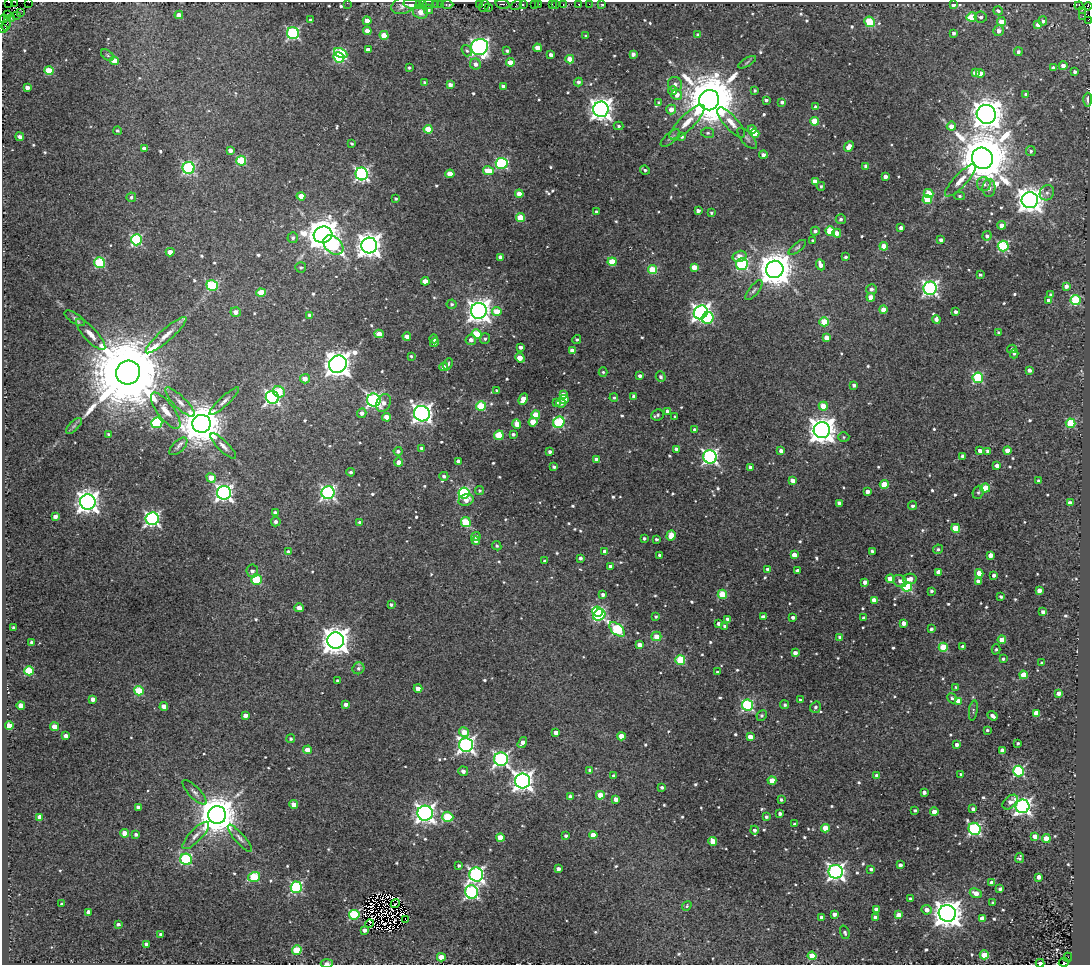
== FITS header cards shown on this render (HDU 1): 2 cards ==
NAXIS1  =                 1088
NAXIS2  =                  963

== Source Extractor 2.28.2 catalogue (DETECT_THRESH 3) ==
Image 1088 x 963 px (HDU 1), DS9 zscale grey, 1 PNG px = 1 image px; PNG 1092 x 967 px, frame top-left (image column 1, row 963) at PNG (2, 2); each listed source drawn as its Kron ellipse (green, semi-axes under 4 px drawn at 4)
Background 0.0953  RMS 0.018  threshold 0.0526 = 3 sigma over >= 5 px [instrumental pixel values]
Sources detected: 731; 20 with non-positive FLUX_AUTO (blend fragments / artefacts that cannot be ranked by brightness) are neither listed nor drawn; of the other 711, the 500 brightest by FLUX_AUTO listed and drawn (211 fainter detections omitted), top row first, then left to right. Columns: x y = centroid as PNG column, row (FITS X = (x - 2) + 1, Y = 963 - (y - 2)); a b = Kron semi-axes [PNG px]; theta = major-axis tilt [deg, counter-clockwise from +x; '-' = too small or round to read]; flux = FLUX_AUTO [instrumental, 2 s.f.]
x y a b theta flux
9 2 3 2 - 160
15 2 2 2 - 12
29 2 2 2 - 16
347 3 3 2 - 2.5
412 4 9 4 -10 30
423 4 3 2 - 3.2
428 4 6 3 10 12
436 4 2 2 - 2.9
440 4 2 2 - 7
502 4 7 3 -12 52
523 4 3 2 - 2.1
535 4 3 3 - 12
538 4 3 2 - 27
552 4 2 2 - 6.1
555 4 3 2 - 5.2
579 4 3 3 - 12
589 4 2 2 - 2.1
601 4 3 3 - 3.4
404 5 13 8 21 8.7
447 5 6 3 0 18
479 5 3 2 - 4.6
516 5 6 3 36 6.7
563 5 3 3 - 21
953 5 3 3 - 8.8
484 6 6 5 - 39
1079 6 4 3 - 51
1088 6 4 2 - 20
488 7 3 3 - 2.6
428 9 5 4 - 2.9
1082 10 2 2 - 60
998 11 5 4 - 3.9
420 12 7 6 - 13
20 13 3 2 - 7
8 15 3 3 - 17
179 15 4 4 - 12
17 16 4 2 - 11
1083 16 2 2 - 3.8
972 17 5 4 - 32
981 17 6 5 - 3.6
11 18 4 3 - 6.5
3 19 4 3 - 65
310 20 4 3 - 3.1
1088 20 2 2 - 2
367 21 4 4 - 12
1043 21 5 4 - 3.3
870 22 6 5 - 57
1001 22 4 4 - 22
6 23 7 2 73 29
1038 25 4 4 - 6.6
2 28 4 2 - 140
367 31 4 4 - 13
999 31 5 5 - 6.9
293 33 6 6 - 190
954 33 4 3 - 3.8
384 35 4 4 - 24
698 35 3 3 - 3.5
586 36 3 3 - 2
480 47 8 8 - 460
537 48 4 4 - 11
368 50 4 4 - 12
467 51 6 5 - 2.5
507 51 3 3 - 2.4
1018 52 4 4 - 3.5
341 53 7 4 -25 80
633 54 4 4 - 5.5
107 55 7 4 -37 2.1
551 55 4 4 - 6.7
339 57 5 5 - 85
570 59 4 4 - 21
114 61 4 4 - 26
510 62 4 4 - 20
747 62 10 3 30 2
475 64 5 5 - 6.1
1063 66 4 4 - 7.3
409 67 3 3 - 1.9
1053 68 4 3 - 6.8
49 71 4 4 - 43
1075 72 3 3 - 3.7
975 73 4 4 - 7.8
980 73 4 4 - 13
425 82 3 3 - 2.1
578 82 4 4 - 3.4
675 84 7 7 - 4.8
450 85 4 4 - 6.4
503 86 4 3 - 5
27 87 4 4 - 6.3
755 90 3 3 - 1.9
673 91 4 4 - 8.6
677 95 5 5 - 11
1026 95 4 4 - 6.1
709 100 10 10 - 9000
766 100 4 3 - 3.3
1088 100 7 3 88 4.7
782 102 4 3 - 3.4
659 103 4 3 - 2.5
816 107 4 4 - 5.4
601 109 8 7 - 890
671 109 5 5 - 11
986 114 10 9 - 2300
814 121 4 4 - 31
687 122 23 7 44 15
731 122 19 6 -48 12
619 126 5 4 - 2.3
951 126 4 4 - 10
428 129 4 4 - 30
752 130 4 4 - 9
117 131 4 4 - 2.1
708 133 6 5 - 2.4
755 133 4 4 - 22
20 137 4 3 - 5.9
682 137 4 3 - 1.9
670 138 12 5 42 3.2
747 138 13 6 -48 4
352 144 3 3 - 1.9
849 147 6 4 48 11
144 149 4 4 - 8.3
230 150 4 3 - 6.1
1031 151 5 5 - 2.5
763 155 4 4 - 5.3
982 158 11 10 - 8400
241 161 5 5 - 70
502 163 6 5 - 120
866 166 4 4 - 4.8
189 168 6 6 - 170
645 170 5 3 - 2.3
488 171 5 4 - 27
362 174 6 6 - 260
450 174 4 4 - 21
885 176 4 3 - 6.8
960 180 21 6 47 12
815 181 4 4 - 9.1
984 184 7 6 - 5.6
821 186 4 4 - 2.1
989 188 9 6 88 7
929 193 5 4 - 28
1047 193 8 7 - 4.4
519 194 4 4 - 15
301 196 4 4 - 16
960 196 5 4 - 1.9
131 197 5 4 - 2.6
396 199 3 3 - 1.9
927 200 4 4 - 46
1030 200 8 8 - 1300
698 211 4 3 - 5.1
596 212 3 3 - 2.2
711 213 3 3 - 2.1
520 218 4 4 - 39
841 219 5 5 - 3
1002 225 4 4 - 13
901 228 4 3 - 4.7
815 231 4 4 - 3.4
830 231 5 4 - 52
837 233 4 4 - 11
323 235 9 8 - 2600
987 236 5 4 - 4.4
293 238 5 5 - 3
137 240 5 5 - 140
941 240 4 3 - 3.8
813 241 3 3 - 3
333 245 11 8 -43 130
369 245 8 8 - 1200
884 246 4 4 - 23
1003 246 5 5 - 120
797 247 10 4 39 2.8
170 252 4 4 - 11
739 256 7 5 15 12
500 257 4 4 - 8.8
846 257 3 3 - 2.7
612 262 4 4 - 42
100 263 5 5 - 93
742 264 6 5 - 150
820 265 6 4 -66 9.6
301 267 5 5 - 2.3
694 267 4 4 - 14
775 269 9 8 - 2800
652 270 4 4 - 45
980 275 3 3 - 2.1
425 281 4 4 - 13
212 286 6 5 - 84
1066 286 4 4 - 7.1
930 288 6 6 - 330
871 289 5 5 - 5.1
754 290 12 5 51 3.5
261 293 4 4 - 32
1051 295 4 3 - 2.3
871 297 4 4 - 15
1049 300 4 4 - 9
1076 300 5 5 - 86
452 304 5 5 - 2.4
883 310 4 4 - 13
479 311 8 8 - 990
236 312 5 5 - 8.2
497 312 5 4 - 23
701 312 7 6 - 520
956 312 3 3 - 3.9
310 315 4 3 - 4.3
75 318 12 5 -33 3.3
708 318 6 5 - 73
936 319 4 4 - 5.1
824 322 5 4 - 37
998 332 3 3 - 2.4
91 334 20 6 -47 11
379 334 4 4 - 16
477 334 5 4 - 49
166 335 26 6 41 13
407 336 4 4 - 7.7
826 337 4 4 - 11
434 339 4 4 - 2.7
485 339 5 5 - 2.8
577 339 4 4 - 2
471 340 5 5 - 6
434 343 5 4 - 2.7
521 347 4 3 - 4.3
1012 349 5 4 - 2.5
572 351 4 4 - 14
1014 354 4 4 - 2.2
411 356 3 3 - 1.9
520 358 5 4 - 17
338 364 9 8 - 1500
448 364 6 4 64 2.4
444 367 4 4 - 8.8
1029 370 4 3 - 5.2
128 372 12 12 - 26000
603 372 5 4 - 2.1
640 376 4 4 - 4.1
661 377 5 5 - 3
978 378 5 5 - 97
305 379 5 4 - 12
854 385 4 3 - 4.2
497 391 3 3 - 2.2
279 392 6 5 - 43
563 395 4 3 - 9.1
634 396 4 4 - 4.9
272 397 7 6 - 300
614 398 4 4 - 2.2
523 399 6 4 66 22
564 399 5 4 - 27
374 400 7 6 - 300
224 401 20 4 43 6
180 402 20 6 -45 8.8
557 402 4 4 - 2.9
384 403 9 6 61 8.2
561 403 4 3 - 4.7
481 406 5 5 - 61
823 406 4 4 - 21
166 411 22 8 -52 15
667 411 3 3 - 2.7
362 413 5 4 - 5.3
422 414 8 7 - 640
536 415 4 4 - 24
658 415 6 5 - 2.6
387 417 4 4 - 18
675 417 3 3 - 1.9
533 422 4 4 - 23
559 422 6 5 - 99
157 423 5 5 - 120
1071 423 5 5 - 55
201 424 9 9 - 4700
517 424 4 4 - 17
74 426 10 4 45 3.2
695 430 4 4 - 5
822 430 8 8 - 1500
109 434 3 3 - 2.1
513 434 4 3 - 2.8
499 435 5 4 - 45
844 437 5 5 - 2
178 446 11 5 44 4
223 446 17 5 -45 6.3
421 448 4 4 - 3.4
677 449 4 4 - 5.6
1007 450 4 4 - 15
398 451 4 4 - 3.6
781 451 4 4 - 6.7
980 451 4 4 - 6.2
988 451 4 3 - 3.9
550 452 3 3 - 3
963 456 4 4 - 5.5
710 457 7 6 - 340
596 459 4 4 - 4.7
458 461 4 3 - 5.3
398 462 4 4 - 7.1
997 466 4 3 - 5.4
554 467 4 3 - 2.8
750 467 4 3 - 3.2
351 472 4 4 - 2.6
444 476 4 4 - 3.6
211 478 5 4 - 19
793 481 4 4 - 11
1039 481 3 3 - 3.9
884 484 4 4 - 34
985 488 5 4 - 36
480 491 4 4 - 2
867 491 4 3 - 7.8
978 492 7 5 70 2.5
224 493 7 7 - 430
328 493 6 6 - 290
464 493 5 5 - 130
466 500 7 5 18 8.6
88 502 7 7 - 960
839 503 4 4 - 8.9
1070 503 4 4 - 8.2
913 506 4 4 - 3.2
275 513 4 3 - 2.9
55 516 4 4 - 6.9
152 519 6 6 - 300
276 522 5 4 - 4.3
466 522 5 5 - 53
360 523 4 3 - 3.9
956 528 4 4 - 32
476 536 4 4 - 4
671 536 5 4 - 20
644 538 3 3 - 2.4
656 539 3 3 - 2.2
476 541 4 4 - 5.9
497 546 5 4 - 2.4
938 549 5 4 - 2.9
605 551 4 4 - 6.2
872 551 4 3 - 2.8
288 552 4 4 - 5.8
659 555 3 3 - 2.9
794 555 4 4 - 12
990 555 4 4 - 13
580 558 4 3 - 3.5
545 561 4 3 - 2.7
610 566 4 3 - 3.2
767 569 4 4 - 2.8
252 571 6 6 - 4.4
797 571 3 3 - 6.6
939 572 4 4 - 11
979 573 4 4 - 22
994 575 4 3 - 4.3
256 579 5 5 - 54
890 579 4 4 - 19
910 579 7 5 12 9.2
900 581 7 5 -34 5.3
978 581 4 3 - 6.7
865 582 4 4 - 5.9
907 587 5 5 - 110
1039 590 4 4 - 9.7
931 591 3 3 - 2.6
722 594 5 4 - 47
603 595 4 4 - 3.7
1001 597 3 3 - 2.6
874 600 4 4 - 10
391 605 3 3 - 2.8
299 608 5 4 - 8.4
598 612 5 5 - 97
1043 612 4 4 - 5.4
599 615 6 5 - 120
656 617 3 3 - 2.3
763 617 4 3 - 6.6
793 617 4 3 - 3.9
864 618 4 3 - 3.8
727 619 4 4 - 3.7
718 623 3 3 - 3.4
903 623 4 4 - 7.4
725 626 4 4 - 2.8
14 628 4 4 - 5.4
617 629 9 5 -41 110
931 629 4 3 - 3
656 636 5 5 - 13
840 637 4 3 - 4.5
336 640 8 8 - 1500
1002 640 4 4 - 19
31 642 3 3 - 2.6
640 645 4 4 - 10
943 647 4 4 - 52
963 647 4 4 - 5.6
996 649 5 4 - 2
795 653 4 4 - 6.6
1003 659 3 3 - 2.3
680 660 5 5 - 59
1042 663 4 3 - 3.3
358 668 6 5 - 3.5
29 671 5 4 - 61
717 672 3 3 - 2
1023 675 4 4 - 26
337 681 3 3 - 2
956 687 4 3 - 2
418 688 4 4 - 11
139 691 5 4 - 49
1059 693 4 3 - 6.8
952 698 5 4 - 2.3
93 699 4 4 - 8
800 700 3 3 - 2.2
958 701 4 4 - 15
346 704 4 4 - 5.4
21 705 4 4 - 16
748 705 5 5 - 150
785 705 4 4 - 2.2
164 706 4 4 - 12
815 707 6 5 - 3
973 710 10 3 81 1.9
1036 713 4 4 - 16
245 715 4 4 - 7.3
762 715 5 4 - 2.2
993 716 5 3 - 5.9
9 726 4 4 - 34
54 727 4 4 - 18
987 730 3 3 - 2.2
464 732 5 4 - 15
556 733 4 4 - 9.6
66 736 4 3 - 6.9
621 736 4 4 - 19
750 737 4 4 - 10
291 739 4 4 - 2.3
522 743 6 4 57 7.8
1018 743 3 3 - 2.1
957 744 3 3 - 5
466 745 7 7 - 420
307 750 4 4 - 17
1002 750 4 4 - 6.8
501 759 7 7 - 320
590 770 4 4 - 2.7
463 771 5 4 - 5.4
1019 771 5 5 - 130
961 774 3 3 - 3
614 776 3 3 - 3.4
877 776 4 4 - 4.7
772 780 4 4 - 18
523 781 7 7 - 750
662 787 4 3 - 3.2
195 792 16 5 -46 5.2
924 792 4 3 - 4.8
600 795 4 4 - 22
570 797 4 4 - 6
616 799 4 4 - 9.8
781 800 3 3 - 2.2
1010 802 9 5 42 7
294 804 4 4 - 13
1023 806 7 7 - 440
138 807 4 4 - 4.8
973 809 4 3 - 4.6
915 810 3 3 - 2.5
934 812 4 4 - 16
425 813 7 7 - 640
780 813 3 3 - 3.6
217 815 9 9 - 4000
40 817 4 4 - 11
448 817 6 5 - 65
766 817 3 3 - 2.8
794 824 3 3 - 2.4
825 828 4 4 - 24
974 829 6 5 - 200
754 830 4 4 - 3.8
124 833 4 4 - 16
136 834 4 3 - 3.2
196 835 18 6 46 7.9
593 835 4 4 - 15
566 836 3 3 - 2.6
1035 836 4 4 - 11
240 838 17 5 -49 5
500 838 4 4 - 26
1046 839 4 4 - 22
713 841 4 4 - 20
1019 858 5 4 - 2.3
186 859 6 5 - 120
900 865 4 3 - 4.4
459 866 3 3 - 2.4
558 869 4 4 - 5.2
871 869 3 3 - 2.7
836 872 7 7 - 470
476 874 7 7 - 330
254 877 6 5 - 60
1038 877 4 4 - 7
992 883 4 4 - 9.4
296 887 5 5 - 140
1000 889 4 3 - 3.6
472 892 7 6 - 230
976 893 6 4 -24 11
910 899 4 3 - 3.4
993 903 3 3 - 2
61 904 3 3 - 2.1
395 904 5 2 - 1.9
687 906 5 4 - 1.9
876 909 4 4 - 5.1
926 910 5 5 - 8.2
89 912 4 4 - 7.2
947 913 9 8 - 1700
834 914 4 4 - 6.4
354 915 5 5 - 92
898 915 4 4 - 17
821 917 3 3 - 3.9
875 917 4 3 - 5.4
982 918 4 4 - 10
406 920 3 2 - 1.9
118 924 4 3 - 2.6
369 924 4 2 - 2.9
364 930 4 3 - 5.3
845 932 7 4 -71 3.2
160 934 3 3 - 2
146 944 4 3 - 3.4
297 950 5 4 - 50
984 955 4 4 - 35
812 956 4 4 - 35
441 957 4 4 - 17
1068 957 4 2 - 34
1064 962 5 4 - 6.7
327 963 6 3 -1 5
1040 963 4 3 - 2.8
At the frame edge (FLAGS 8, measured only in part): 11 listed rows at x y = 9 2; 15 2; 29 2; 347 3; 1088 6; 3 19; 1088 20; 2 28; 1088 100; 327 963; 1040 963
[211 fainter detections neither listed nor drawn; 20 non-positive-flux detections neither listed nor drawn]